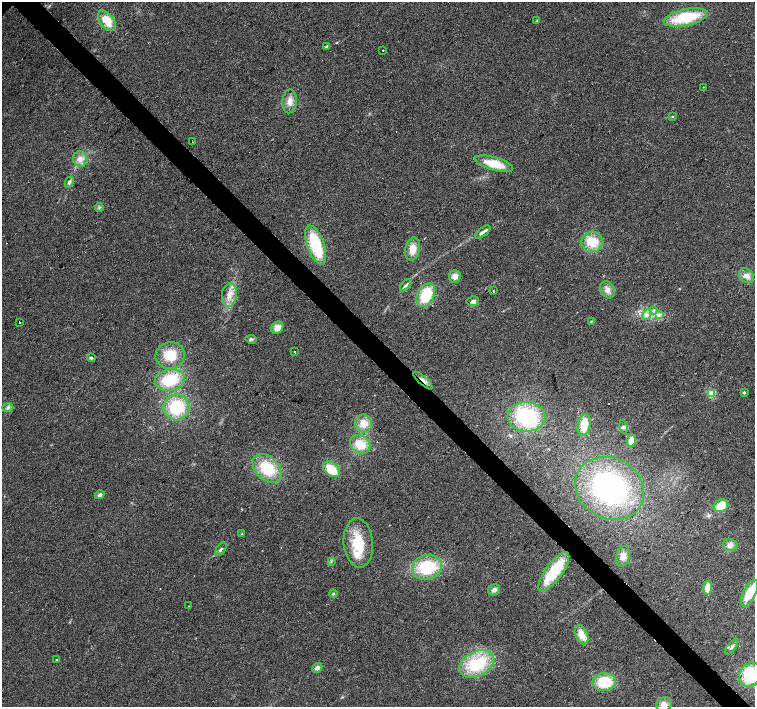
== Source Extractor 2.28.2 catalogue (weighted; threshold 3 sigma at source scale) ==
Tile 6 of 4 x 4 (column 2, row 2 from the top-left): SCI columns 1511-3015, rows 3036-4444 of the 6026 x 6005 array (HDU 1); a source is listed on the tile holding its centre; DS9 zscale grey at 2 x 2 block average (1 PNG px = mean of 2 x 2 image px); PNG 757 x 709 px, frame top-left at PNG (2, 2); each listed source drawn as its Kron ellipse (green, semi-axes under 4 px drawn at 4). Shown black and unused: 4% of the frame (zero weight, under 2 of 3 exposures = <1% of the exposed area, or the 3 px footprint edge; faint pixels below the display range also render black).
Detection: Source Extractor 2.28.2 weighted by HDU 2 'WHT'; one run over the whole footprint, this tile lists its part. Background 0.0339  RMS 0.0072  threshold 0.0323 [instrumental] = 3 sigma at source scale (4.5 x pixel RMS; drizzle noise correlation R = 1.50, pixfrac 1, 0.0396/0.0396 arcsec/px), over >= 5 px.
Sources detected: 82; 3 cosmic-ray / hot-pixel residue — neither listed nor drawn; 6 inside a brighter listed object's ellipse — not listed separately; the other 73 listed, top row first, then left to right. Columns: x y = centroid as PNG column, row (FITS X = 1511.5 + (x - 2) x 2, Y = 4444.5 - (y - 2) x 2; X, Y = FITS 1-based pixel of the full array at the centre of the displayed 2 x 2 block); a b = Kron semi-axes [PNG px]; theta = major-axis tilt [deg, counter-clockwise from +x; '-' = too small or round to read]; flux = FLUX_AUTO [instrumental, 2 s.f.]
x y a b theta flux
685 17 22 8 12 92
107 21 12 7 -53 35
537 21 3 2 - 1.3
327 46 4 3 - 3.9
383 50 2 2 - 6.3
703 87 2 2 - 4.7
290 101 12 7 86 13
672 117 3 2 - 1.3
192 141 2 2 - 1.1
80 159 8 7 - 11
494 164 19 6 -16 40
69 182 6 3 63 3.9
99 207 4 2 - 2.2
483 232 9 4 37 5.2
592 242 10 10 - 37
316 245 20 8 -71 96
412 249 11 7 78 19
455 276 6 6 - 10
746 276 8 6 -41 10
406 285 7 3 44 3.5
607 290 9 7 -61 11
493 291 2 2 - 10
229 295 12 7 83 16
426 295 12 8 63 63
473 301 6 5 - 5.7
654 310 4 2 - 1.8
659 314 4 2 - 2.4
647 315 5 3 - 4.4
591 321 4 2 - 1.5
20 322 2 2 - 13
277 327 6 5 - 14
251 339 6 4 -7 3.6
295 352 2 2 - 2.3
170 355 15 13 12 40
91 358 4 4 - 2.1
170 380 15 10 11 66
423 380 12 2 -41 6.8
744 392 3 2 - 3.6
711 393 3 3 - 100
176 407 13 13 - 79
8 408 5 4 - 4
526 417 19 15 -4 130
364 423 9 8 - 21
584 425 11 6 79 30
623 427 7 3 -77 3.3
631 441 6 4 77 17
360 444 11 8 -37 35
267 468 17 11 -43 67
331 469 9 6 -40 39
610 488 35 30 -27 300
100 495 5 4 - 4
721 506 7 6 - 28
241 534 2 2 - 1.5
358 543 25 14 -85 61
730 545 7 6 - 7.8
221 549 8 3 55 3.6
623 556 10 6 76 12
331 561 4 2 - 1.6
427 567 15 12 16 86
554 572 23 8 54 79
708 588 7 4 85 19
494 590 6 5 - 6.3
749 593 14 6 64 40
333 594 4 3 - 2.5
189 606 2 2 - 1.6
581 635 10 6 -64 22
732 647 9 3 52 4.5
57 659 3 2 - 0.95
477 664 18 12 25 93
317 668 5 4 - 6.7
750 675 12 10 60 82
604 682 12 9 2 61
664 704 8 7 - 13
Overlapping masked pixels (flux is a lower limit): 2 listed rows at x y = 192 141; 423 380
Isophote crosses this tile's border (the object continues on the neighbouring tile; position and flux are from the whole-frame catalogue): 2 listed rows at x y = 750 675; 664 704